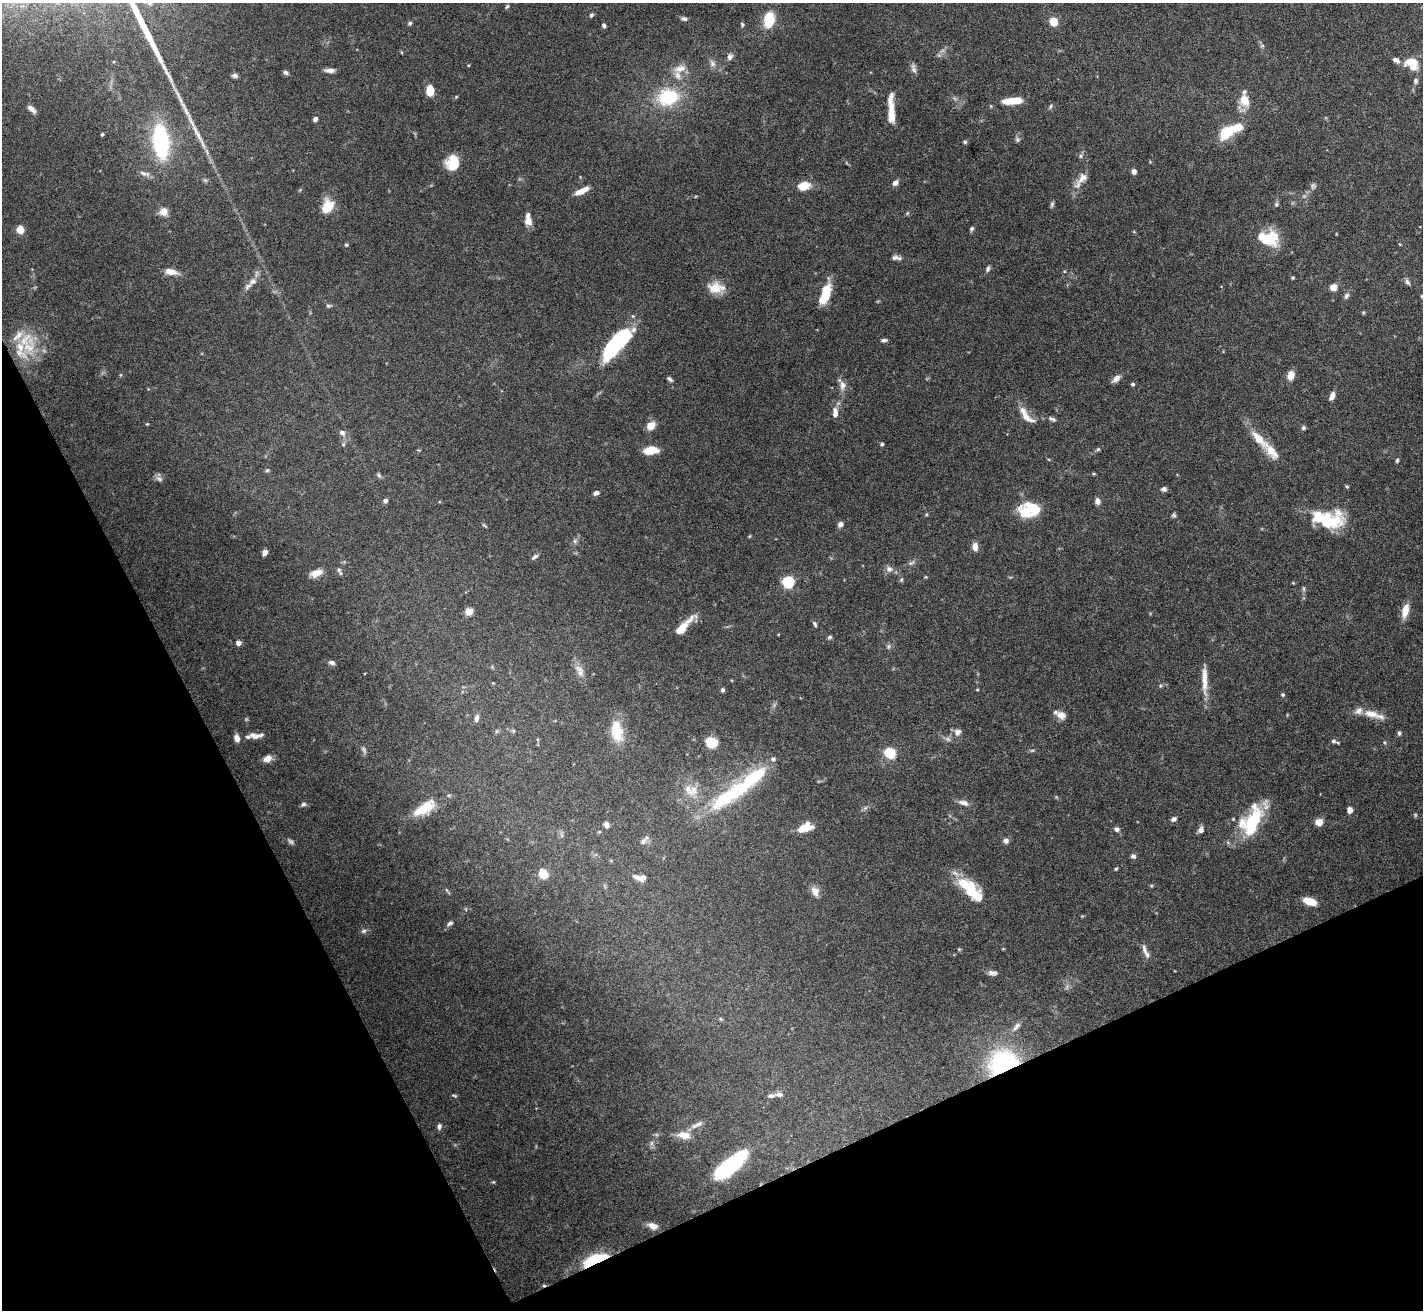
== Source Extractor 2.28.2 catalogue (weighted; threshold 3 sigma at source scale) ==
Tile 14 of 4 x 4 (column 2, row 4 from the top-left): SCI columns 1422-2842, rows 152-1459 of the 5683 x 5672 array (HDU 1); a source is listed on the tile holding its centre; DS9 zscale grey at full resolution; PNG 1425 x 1312 px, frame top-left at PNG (2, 3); no overlay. Shown black and unused: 24% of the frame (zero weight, under 5 of 10 exposures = <1% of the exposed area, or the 3 px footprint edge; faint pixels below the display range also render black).
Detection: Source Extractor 2.28.2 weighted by HDU 2 'WHT'; one run over the whole footprint, this tile lists its part. Background 0.105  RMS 0.0028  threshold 0.0116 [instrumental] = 3 sigma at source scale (4.09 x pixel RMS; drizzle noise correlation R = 1.36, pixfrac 0.8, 0.05/0.05 arcsec/px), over >= 5 px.
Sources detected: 213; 1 too faint to see at this stretch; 10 inside a brighter object's white glare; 1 cosmic-ray / hot-pixel residue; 1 long thin detection or spike segment (spike, bleed or trail) — not listed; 17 inside a brighter listed object's ellipse — not listed separately; the other 183 listed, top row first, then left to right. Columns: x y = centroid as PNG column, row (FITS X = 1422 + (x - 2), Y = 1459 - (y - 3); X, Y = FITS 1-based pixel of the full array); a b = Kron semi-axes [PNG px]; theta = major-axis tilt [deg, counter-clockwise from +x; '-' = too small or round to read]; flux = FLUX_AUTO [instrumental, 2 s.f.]
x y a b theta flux
150 3 8 7 - 1.1
507 6 6 4 52 0.36
591 15 5 4 - 0.59
684 19 7 5 -13 0.7
769 20 14 9 80 9
1053 22 8 7 - 4.1
410 23 5 5 - 0.45
742 24 6 4 -74 0.41
604 25 5 4 - 0.64
1262 45 7 4 1 0.4
730 57 8 7 - 1
1411 62 17 9 0 3.9
712 63 10 7 -64 1.2
468 65 4 3 - 0.2
913 68 14 6 -74 1
680 69 19 10 14 2.9
330 70 12 5 -3 1.3
285 72 7 5 -43 0.59
234 76 6 5 - 0.69
1415 81 7 6 - 0.69
430 91 10 7 -89 4.4
179 97 36 4 -64 3.6
668 97 19 14 7 16
1244 100 14 10 -65 4.1
1013 101 23 7 5 5
991 106 5 3 - 0.24
1050 106 8 4 81 0.43
32 109 11 5 -40 1.4
891 110 33 6 -88 5.3
315 119 5 4 - 0.98
1226 132 12 8 55 11
102 134 4 3 - 0.34
1017 140 8 6 -90 0.55
161 142 32 15 -83 28
965 142 5 5 - 0.4
1080 156 6 5 - 0.52
452 163 16 13 71 6.3
1134 171 5 5 - 1.1
144 173 16 6 -12 1.2
1082 178 20 9 45 2.6
205 180 6 5 - 0.47
895 183 8 6 38 1
804 186 13 9 13 3.9
1313 186 8 7 - 0.71
581 191 17 5 25 2.8
1052 204 7 5 75 0.49
1276 204 6 5 - 0.47
328 206 12 10 70 6.7
164 212 9 8 - 2.3
528 220 15 7 -85 2.3
972 229 6 5 - 0.47
20 230 7 6 - 2.8
1268 239 26 15 37 7.1
1399 244 5 3 - 0.22
346 245 5 4 - 0.34
896 258 13 5 -5 0.98
988 269 8 5 69 0.69
171 272 14 7 -11 2.6
1293 278 4 4 - 0.32
253 281 10 7 11 1.2
1407 282 8 5 -56 0.72
1333 287 6 6 - 2.5
716 288 20 13 -1 4.6
825 294 22 9 70 7.1
1346 296 8 6 65 0.76
1422 296 4 4 - 0.39
328 306 7 5 -1 0.48
1363 313 5 3 - 0.27
633 316 5 5 - 0.32
884 340 8 4 4 0.59
614 346 31 13 43 27
28 347 19 14 -22 6.5
1291 375 9 6 73 2.9
670 379 7 4 -39 0.58
1116 379 12 6 40 1.3
1132 384 4 4 - 0.45
842 385 18 8 -66 1.9
1332 396 8 5 68 1.7
835 413 12 6 -89 1.8
1026 415 28 9 -51 3.3
1052 419 10 5 -27 0.71
147 424 4 4 - 0.22
651 426 9 8 - 2.6
1303 428 5 5 - 0.54
342 433 8 6 -41 1.1
1258 438 24 9 -47 5.5
882 444 4 4 - 0.43
1098 449 5 5 - 0.38
651 450 12 6 7 5.8
1397 460 6 4 64 0.4
267 470 6 4 41 0.37
1094 474 5 3 - 0.27
379 475 7 5 -67 0.51
159 479 12 5 -34 0.85
1347 486 4 3 - 0.35
1164 489 6 5 - 0.79
596 493 6 5 - 0.94
385 501 5 4 - 0.98
1097 501 7 5 -89 1.3
1033 508 23 13 -29 7.2
1174 515 6 5 - 0.47
1329 521 31 19 12 13
840 524 6 5 - 1.2
484 526 8 2 -22 0.28
750 536 5 3 - 0.24
575 541 6 6 - 0.6
975 547 8 6 -82 2
265 552 6 4 62 1.3
535 557 9 5 38 0.69
911 563 8 5 30 0.67
889 569 9 8 - 1.2
339 570 8 5 -70 0.66
316 573 14 7 20 2.7
788 582 5 5 - 31
1303 589 8 4 -81 0.46
469 611 5 5 - 6.8
1405 611 15 7 77 3.6
815 624 8 4 -62 0.51
683 627 25 7 46 5.3
830 637 6 4 16 0.46
238 643 4 4 - 1.8
888 646 7 5 69 0.57
332 663 7 5 -18 0.97
580 669 15 7 -29 1.8
1204 680 38 6 -89 3.9
723 690 5 5 - 0.52
977 690 4 3 - 0.21
1283 695 5 5 - 0.4
1371 714 26 9 -13 4
1061 715 12 9 -28 1.9
476 718 10 6 79 1
617 731 22 11 -80 7.8
958 732 10 9 - 1.4
1399 733 6 5 - 0.51
255 736 11 6 -10 1.9
237 738 8 6 -75 1.6
948 739 7 6 - 0.72
1333 741 8 5 -10 0.67
712 743 8 7 - 9.4
364 750 10 5 -59 0.64
890 753 7 6 - 11
267 759 10 7 22 2
690 790 23 14 -22 4.6
732 793 71 16 33 25
964 803 14 6 -15 1.5
303 804 7 5 26 0.64
424 808 31 12 32 7.1
865 808 6 4 71 0.43
1349 810 6 5 - 1.4
1255 818 39 24 38 15
1174 819 6 5 - 0.86
1319 822 5 5 - 4.5
606 825 7 5 -82 0.92
805 828 18 8 11 3.9
1116 829 6 5 - 0.95
1201 830 8 6 79 1.1
291 841 8 6 -43 0.63
1006 841 6 6 - 1
643 842 11 8 44 1.1
1133 856 7 5 -30 0.71
1116 869 5 4 - 0.32
543 874 9 8 - 3.7
639 878 17 7 -13 1.7
964 884 26 16 -21 7.6
815 891 11 9 -66 2
1310 901 13 7 -17 4.6
450 923 9 5 31 0.78
364 931 8 5 27 0.62
959 949 4 3 - 0.25
1144 949 18 5 -74 1.4
992 973 12 6 -10 1
721 1019 6 4 -70 0.31
1016 1026 15 7 52 1.4
1004 1065 19 17 17 50
779 1094 10 6 -5 1
454 1095 7 3 -18 0.36
697 1125 19 5 28 1.4
439 1126 7 5 81 0.82
684 1135 17 9 -9 3
652 1143 7 4 89 0.59
730 1165 26 14 42 18
653 1226 12 7 -20 1.9
592 1262 23 14 18 11
Overlapping masked pixels (flux is a lower limit): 2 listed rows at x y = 1004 1065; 592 1262
Isophote crosses this tile's border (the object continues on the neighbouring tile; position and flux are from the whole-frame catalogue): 2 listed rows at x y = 150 3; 1422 296